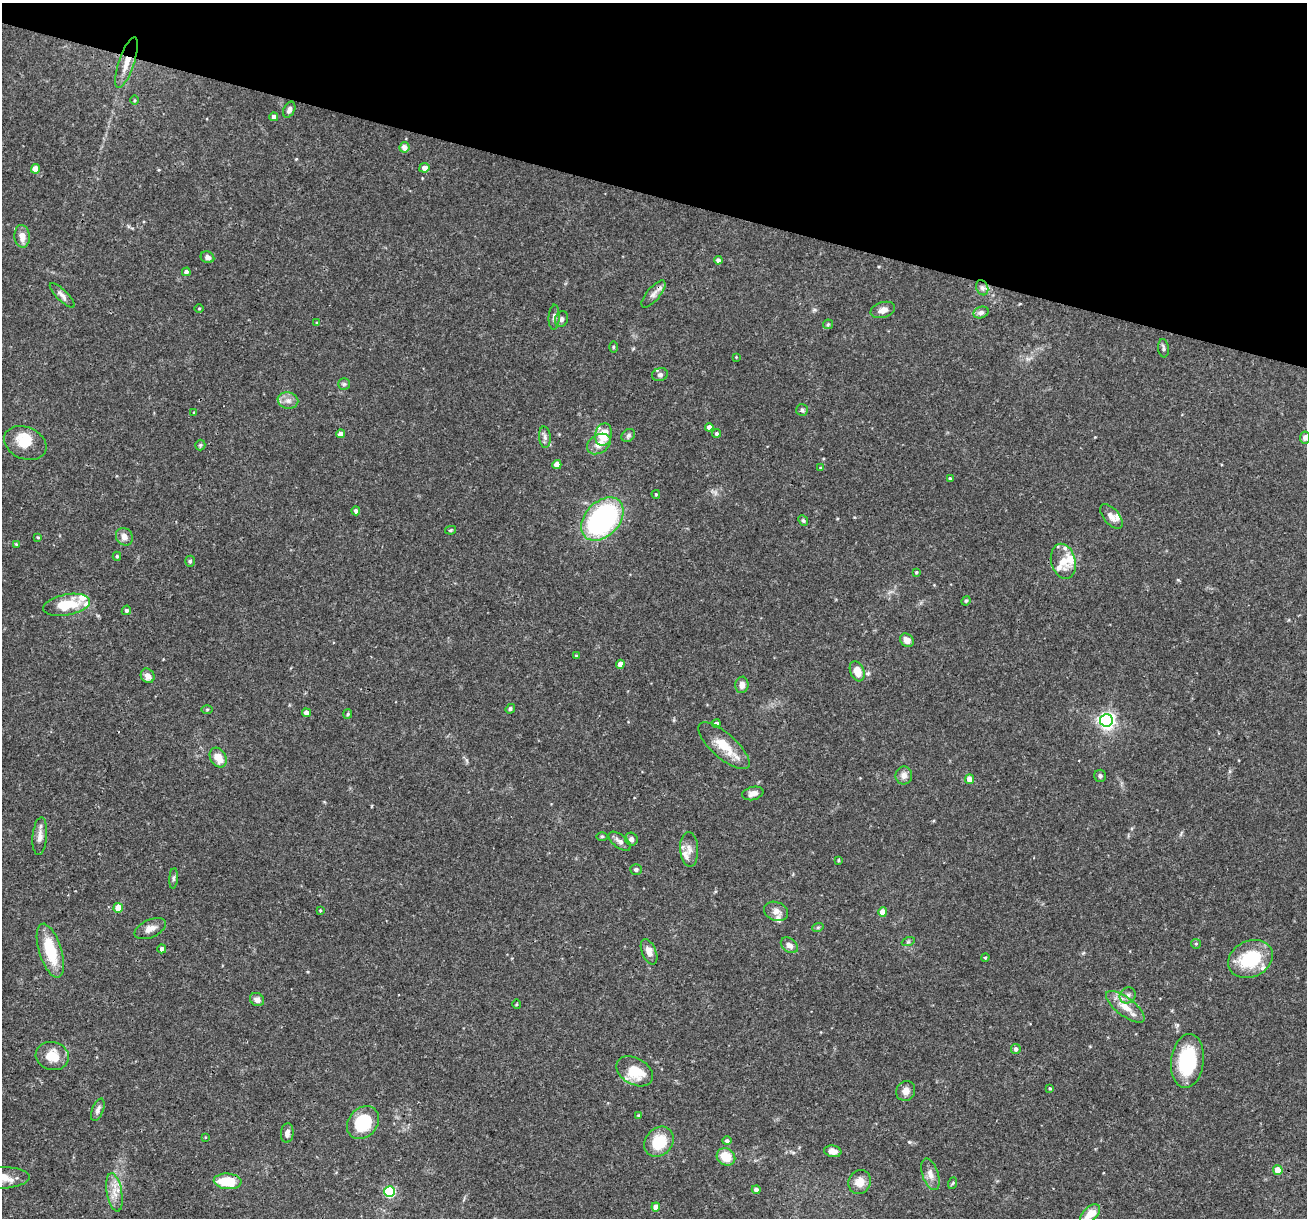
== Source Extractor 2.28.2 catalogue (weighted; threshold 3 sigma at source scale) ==
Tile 2 of 4 x 4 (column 2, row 1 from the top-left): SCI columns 1306-2610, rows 3897-5112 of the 5220 x 5237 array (HDU 1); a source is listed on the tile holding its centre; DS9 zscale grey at full resolution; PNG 1309 x 1220 px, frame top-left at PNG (2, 3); each listed source drawn as its Kron ellipse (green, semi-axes under 4 px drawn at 4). Shown black and unused: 16% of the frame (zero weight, under 3 of 4 exposures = <1% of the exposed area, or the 3 px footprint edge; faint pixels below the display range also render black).
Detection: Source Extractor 2.28.2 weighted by HDU 2 'WHT'; one run over the whole footprint, this tile lists its part. Background 0.0756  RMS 0.0036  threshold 0.016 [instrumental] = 3 sigma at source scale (4.5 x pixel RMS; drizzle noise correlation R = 1.50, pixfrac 1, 0.05/0.05 arcsec/px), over >= 5 px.
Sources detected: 138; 10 inside a brighter listed object's ellipse — not listed separately; the other 128 listed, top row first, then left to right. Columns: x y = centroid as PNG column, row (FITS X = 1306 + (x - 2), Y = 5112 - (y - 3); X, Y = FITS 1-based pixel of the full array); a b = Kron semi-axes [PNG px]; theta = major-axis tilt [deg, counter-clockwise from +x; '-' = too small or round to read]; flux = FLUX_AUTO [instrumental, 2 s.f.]
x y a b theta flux
126 63 26 7 71 5
134 100 4 3 - 0.35
289 110 8 5 64 1.3
274 117 4 4 - 1.4
404 147 5 5 - 2.4
424 168 5 4 - 1.8
35 169 5 4 - 4.1
22 236 11 7 -85 3.7
207 257 7 5 -24 1.4
718 260 4 4 - 1.3
186 272 4 4 - 1.3
982 288 8 6 -68 0.97
653 294 17 6 50 2
62 295 17 5 -45 1.5
199 308 4 3 - 0.34
883 310 12 7 17 2.2
981 312 8 5 19 1.2
554 317 12 5 87 1.5
562 319 8 6 68 1.3
317 323 4 4 - 0.52
828 324 5 4 - 0.43
613 347 5 3 - 0.35
1163 348 9 5 -84 0.92
736 357 3 3 - 0.24
660 375 8 6 15 0.99
344 384 6 6 - 0.7
288 401 10 8 -11 1.9
802 410 6 6 - 0.73
194 412 3 3 - 0.28
709 427 4 4 - 2
716 433 4 4 - 0.78
341 434 4 4 - 1.8
604 434 11 8 77 7.5
628 435 7 6 - 0.8
545 437 10 6 -85 1.2
1305 437 6 5 - 1.4
25 443 22 16 -24 8
599 444 13 9 32 3.4
200 445 5 5 - 0.51
557 465 4 4 - 4
820 468 4 3 - 0.31
950 479 3 3 - 0.71
656 494 4 3 - 0.38
356 511 4 4 - 0.89
1111 517 15 7 -49 2.4
602 519 25 17 47 65
803 521 6 4 -48 0.54
451 530 5 4 - 0.41
38 537 4 4 - 0.35
124 537 9 8 - 2.3
16 544 4 3 - 0.31
117 556 4 4 - 0.52
190 561 5 4 - 0.54
1063 561 18 12 -76 5.4
916 572 4 3 - 0.41
966 601 5 4 - 0.44
67 605 23 10 11 11
126 610 5 4 - 0.82
907 640 7 6 - 2.3
576 656 3 3 - 0.44
620 664 4 4 - 2.3
857 671 10 7 -68 4.6
148 676 7 6 - 2.1
742 685 8 6 81 2
207 709 6 4 1 0.41
510 709 5 4 - 0.67
306 713 4 4 - 2.1
348 714 5 4 - 0.44
1106 720 6 6 - 140
716 724 4 4 - 1.1
724 746 32 12 -42 8
218 757 10 7 -59 4.8
904 775 9 8 - 2
1100 776 6 6 - 0.66
969 779 5 4 - 3.2
753 793 11 6 14 1.8
40 836 19 7 85 2.5
602 836 5 3 - 0.37
631 839 6 6 - 1.4
620 841 13 6 -37 1.8
689 849 17 9 -86 2.7
838 860 4 3 - 0.41
636 869 6 5 - 0.7
174 878 10 4 85 0.8
118 908 5 5 - 7
320 910 4 3 - 0.33
776 911 12 9 -22 2.2
883 912 4 4 - 5.2
818 927 6 4 19 0.48
150 929 16 9 25 2.7
908 942 6 4 19 0.48
1196 944 5 4 - 0.49
789 945 9 7 -39 1.9
162 949 4 4 - 1
50 951 28 11 -73 14
649 952 13 7 -66 2.7
985 957 4 3 - 0.42
1250 959 23 18 25 18
1128 995 8 7 - 1.5
257 999 7 6 - 1.8
516 1004 5 3 - 0.33
1125 1007 23 9 -37 5.3
1016 1049 5 5 - 0.95
52 1056 17 14 -13 6.5
1187 1061 27 16 83 23
635 1071 20 13 -30 10
1050 1088 4 3 - 0.34
906 1091 10 9 - 2.4
98 1110 12 5 68 1.3
638 1115 4 4 - 0.33
363 1123 18 14 49 15
287 1133 10 6 84 1.7
205 1137 4 2 - 0.22
727 1141 4 4 - 0.87
659 1142 16 13 47 11
833 1151 9 5 -8 2.3
726 1157 10 8 -33 7
1278 1170 5 4 - 8.6
930 1174 16 8 -72 2.6
2 1178 27 10 2 6.7
228 1181 14 8 -4 12
860 1182 12 11 - 3.7
953 1183 6 3 70 0.43
756 1190 4 4 - 1.3
114 1192 19 7 -80 3.8
390 1192 5 5 - 33
656 1207 4 4 - 3.6
1090 1214 12 7 43 5.8
Overlapping masked pixels (flux is a lower limit): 2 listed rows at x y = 126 63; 653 294
Isophote crosses this tile's border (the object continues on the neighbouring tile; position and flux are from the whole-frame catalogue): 3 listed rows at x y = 1305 437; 2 1178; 1090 1214